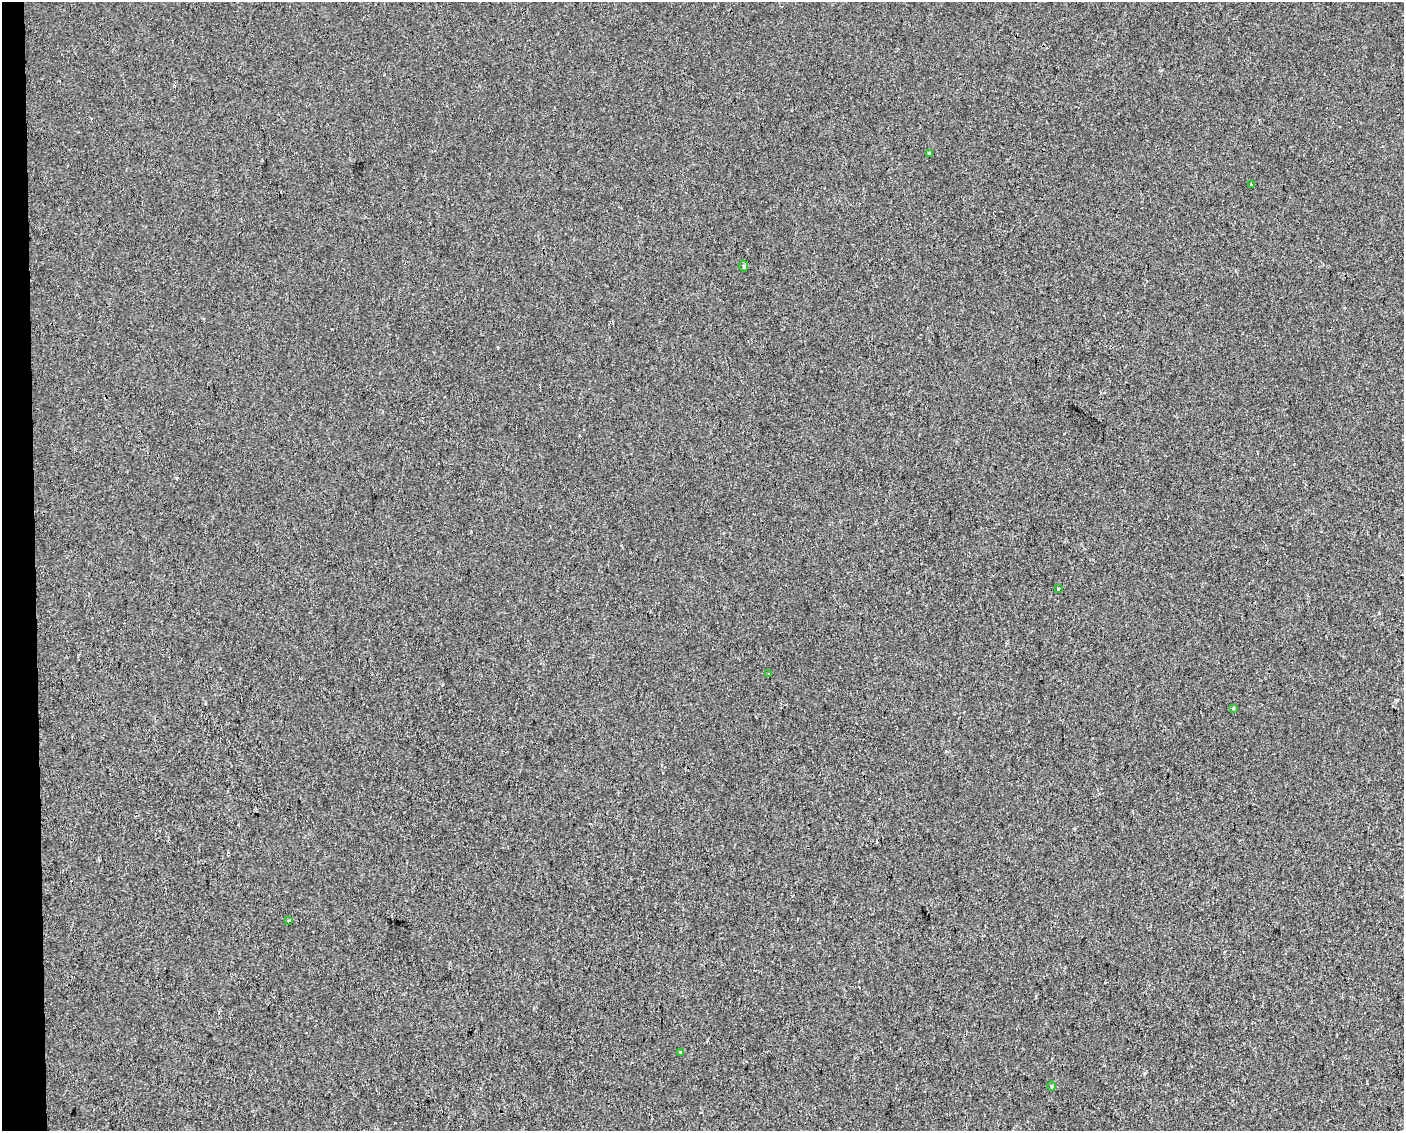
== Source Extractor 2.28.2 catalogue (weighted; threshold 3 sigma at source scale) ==
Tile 4 of 3 x 4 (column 1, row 2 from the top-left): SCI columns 48-1449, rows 2299-3427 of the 4261 x 4599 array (HDU 1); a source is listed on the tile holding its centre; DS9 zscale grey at full resolution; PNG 1406 x 1133 px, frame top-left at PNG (2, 2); each listed source drawn as its Kron ellipse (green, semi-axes under 4 px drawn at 4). Shown black and unused: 2% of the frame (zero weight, under 2 of 3 exposures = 2% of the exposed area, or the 3 px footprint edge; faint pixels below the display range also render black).
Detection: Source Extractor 2.28.2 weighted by HDU 2 'WHT'; one run over the whole footprint, this tile lists its part. Background 8.95e-05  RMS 0.0035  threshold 0.0157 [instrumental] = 3 sigma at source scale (4.5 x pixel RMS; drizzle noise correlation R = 1.50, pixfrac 1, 0.0396/0.0396 arcsec/px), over >= 5 px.
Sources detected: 9; all 9 listed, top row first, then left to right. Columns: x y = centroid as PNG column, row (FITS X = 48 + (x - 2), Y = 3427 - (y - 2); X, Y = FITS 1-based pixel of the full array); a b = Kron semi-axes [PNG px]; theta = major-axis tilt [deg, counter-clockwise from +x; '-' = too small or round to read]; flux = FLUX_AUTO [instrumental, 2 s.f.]
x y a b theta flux
929 153 3 3 - 0.65
1251 185 3 2 - 0.36
744 266 5 3 - 0.47
1058 588 3 3 - 1.4
769 674 4 3 - 0.46
1233 708 3 3 - 0.48
289 920 4 2 - 0.27
681 1052 3 3 - 0.5
1052 1086 4 3 - 0.37